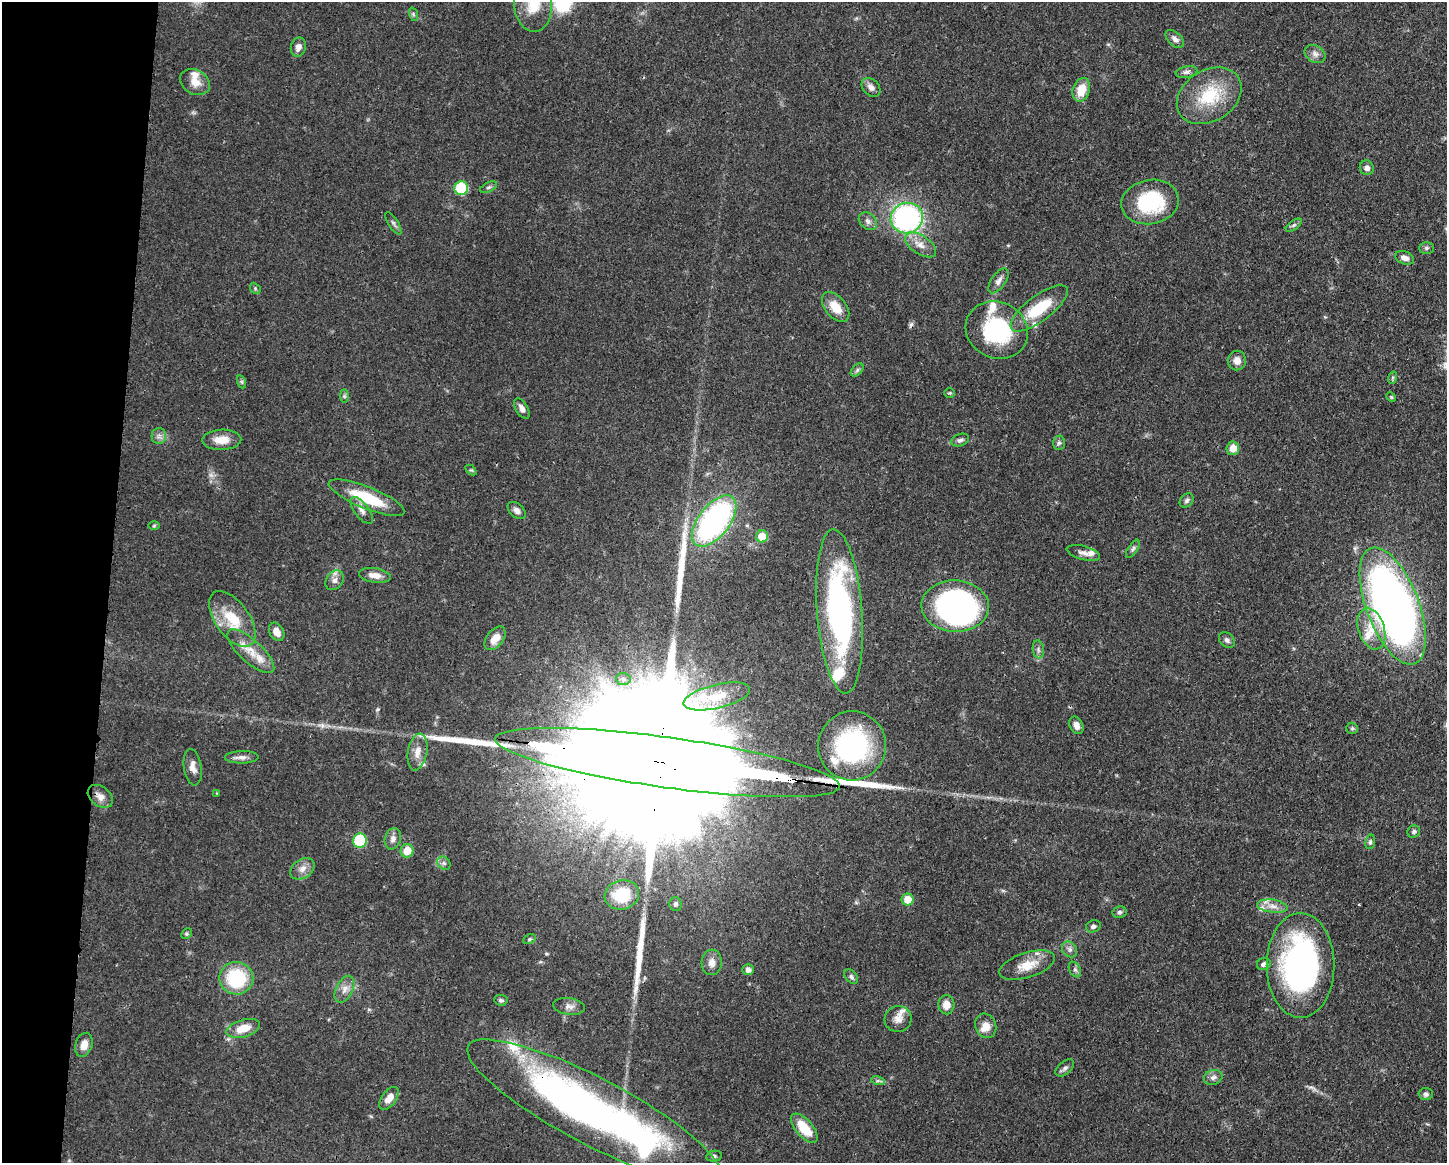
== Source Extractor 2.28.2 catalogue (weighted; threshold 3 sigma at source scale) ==
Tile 7 of 3 x 4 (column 1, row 3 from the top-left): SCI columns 112-1556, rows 1168-2328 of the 4670 x 4658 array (HDU 1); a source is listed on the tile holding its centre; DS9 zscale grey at full resolution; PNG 1449 x 1165 px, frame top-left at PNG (2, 2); each listed source drawn as its Kron ellipse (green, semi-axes under 4 px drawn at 4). Shown black and unused: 7% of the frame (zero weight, under 3 of 4 exposures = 1% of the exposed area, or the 3 px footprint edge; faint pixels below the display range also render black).
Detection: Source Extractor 2.28.2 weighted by HDU 2 'WHT'; one run over the whole footprint, this tile lists its part. Background 0.055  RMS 0.0032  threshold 0.0145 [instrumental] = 3 sigma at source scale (4.5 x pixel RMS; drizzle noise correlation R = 1.50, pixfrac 1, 0.05/0.05 arcsec/px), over >= 5 px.
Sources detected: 132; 1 too faint to see at this stretch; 2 inside a brighter object's white glare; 1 cosmic-ray / hot-pixel residue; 4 long thin detections or spike segments (spike, bleed or trail) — neither listed nor drawn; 12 inside a brighter listed object's ellipse — not listed separately; the other 112 listed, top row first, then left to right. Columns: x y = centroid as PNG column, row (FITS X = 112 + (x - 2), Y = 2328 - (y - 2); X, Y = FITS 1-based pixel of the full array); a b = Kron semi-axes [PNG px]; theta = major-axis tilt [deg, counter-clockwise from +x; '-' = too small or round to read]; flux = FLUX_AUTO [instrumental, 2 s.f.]
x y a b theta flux
533 4 28 19 -85 8.8
413 14 7 4 -72 0.58
1175 39 11 6 -43 1.4
298 47 10 7 76 1.8
1315 54 11 8 -31 1.8
1187 72 11 5 10 1.2
195 82 16 12 -32 3.7
871 87 11 8 -45 1.7
1081 90 12 8 71 5.9
1209 96 35 25 32 16
1367 168 7 7 - 1.4
489 187 9 5 26 0.73
461 188 7 6 - 17
1150 202 29 22 11 25
907 218 16 15 - 65
868 221 10 7 -41 1.4
393 223 13 5 -57 0.91
1294 225 9 4 35 0.71
921 245 17 9 -33 3.2
1426 248 7 6 - 0.73
1405 258 10 6 -21 1.7
998 281 14 7 55 1.7
255 288 6 4 -48 0.49
836 307 17 10 -50 5.4
1039 308 34 12 37 14
997 330 32 28 -25 32
1237 361 10 9 - 2.6
857 370 8 4 46 0.73
1392 378 6 4 71 0.48
242 382 6 4 -71 0.52
950 393 5 4 - 0.41
344 396 7 4 -90 0.59
1391 397 5 4 - 0.36
522 409 11 6 -60 1.7
159 436 8 7 - 1.3
222 440 19 10 2 4.5
960 440 9 6 20 1
1059 443 7 6 - 0.79
1233 448 6 6 - 4.3
471 470 6 4 -42 0.41
367 498 41 11 -22 15
1187 500 8 6 46 0.85
362 510 16 7 -53 1.9
517 510 10 7 -42 1.4
714 521 30 15 52 84
154 526 6 4 1 0.44
762 536 6 6 - 6.9
1133 549 10 5 57 0.86
1083 553 17 6 -15 1.7
375 575 16 7 -8 2.7
335 580 11 8 51 1.7
955 606 34 25 -2 110
1393 606 62 26 -69 250
840 611 82 22 -85 85
232 619 32 17 -54 11
1371 629 21 13 -72 6.7
277 632 10 7 -61 2.9
495 638 13 8 51 3.5
1227 640 9 6 -45 1.1
1038 649 9 5 -83 0.99
251 651 30 11 -42 6.2
623 679 7 6 - 0.91
717 696 34 12 13 8.9
1076 725 9 6 -65 2
1352 728 6 5 - 0.57
852 746 34 34 - 48
417 752 19 9 80 3.7
242 757 17 6 1 1.7
667 763 174 25 -8 63000
193 767 18 8 -81 2.5
217 793 4 3 - 0.27
100 796 14 9 -38 2.7
1414 832 6 6 - 0.73
393 839 11 8 74 1.6
360 841 7 7 - 18
1370 842 7 5 80 0.69
407 851 7 6 - 5.8
444 863 7 6 - 0.82
302 869 13 9 34 2.4
622 895 17 14 16 10
907 899 6 6 - 5
675 904 7 6 - 0.8
1272 906 15 6 -7 2.4
1119 912 7 6 - 0.72
1093 926 7 6 - 0.96
186 934 6 4 45 0.48
529 939 7 4 27 0.56
1070 949 9 7 -52 1.2
712 962 13 10 84 2.4
1264 964 7 6 - 1.3
1027 965 29 12 18 6.3
1300 965 52 34 -90 92
1075 969 8 5 -62 0.86
748 970 6 5 - 1.3
851 977 8 5 -49 0.85
236 978 17 16 - 21
344 989 14 8 63 2.4
501 1000 7 5 -6 0.66
946 1005 9 8 - 3.2
569 1006 16 8 -8 2
898 1019 13 13 - 2.9
986 1026 12 10 -68 3.3
243 1028 17 8 16 5.7
84 1045 12 8 72 2.8
1065 1068 11 6 41 1
1213 1077 9 7 20 1.4
878 1081 7 4 -18 0.64
1426 1094 7 6 - 0.99
389 1098 13 7 53 3.1
594 1112 142 33 -28 160
804 1128 18 8 -49 9.1
714 1156 8 5 11 0.77
Overlapping masked pixels (flux is a lower limit): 3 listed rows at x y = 667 763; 1300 965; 594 1112
Isophote crosses this tile's border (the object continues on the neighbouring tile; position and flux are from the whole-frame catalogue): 1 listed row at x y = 533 4